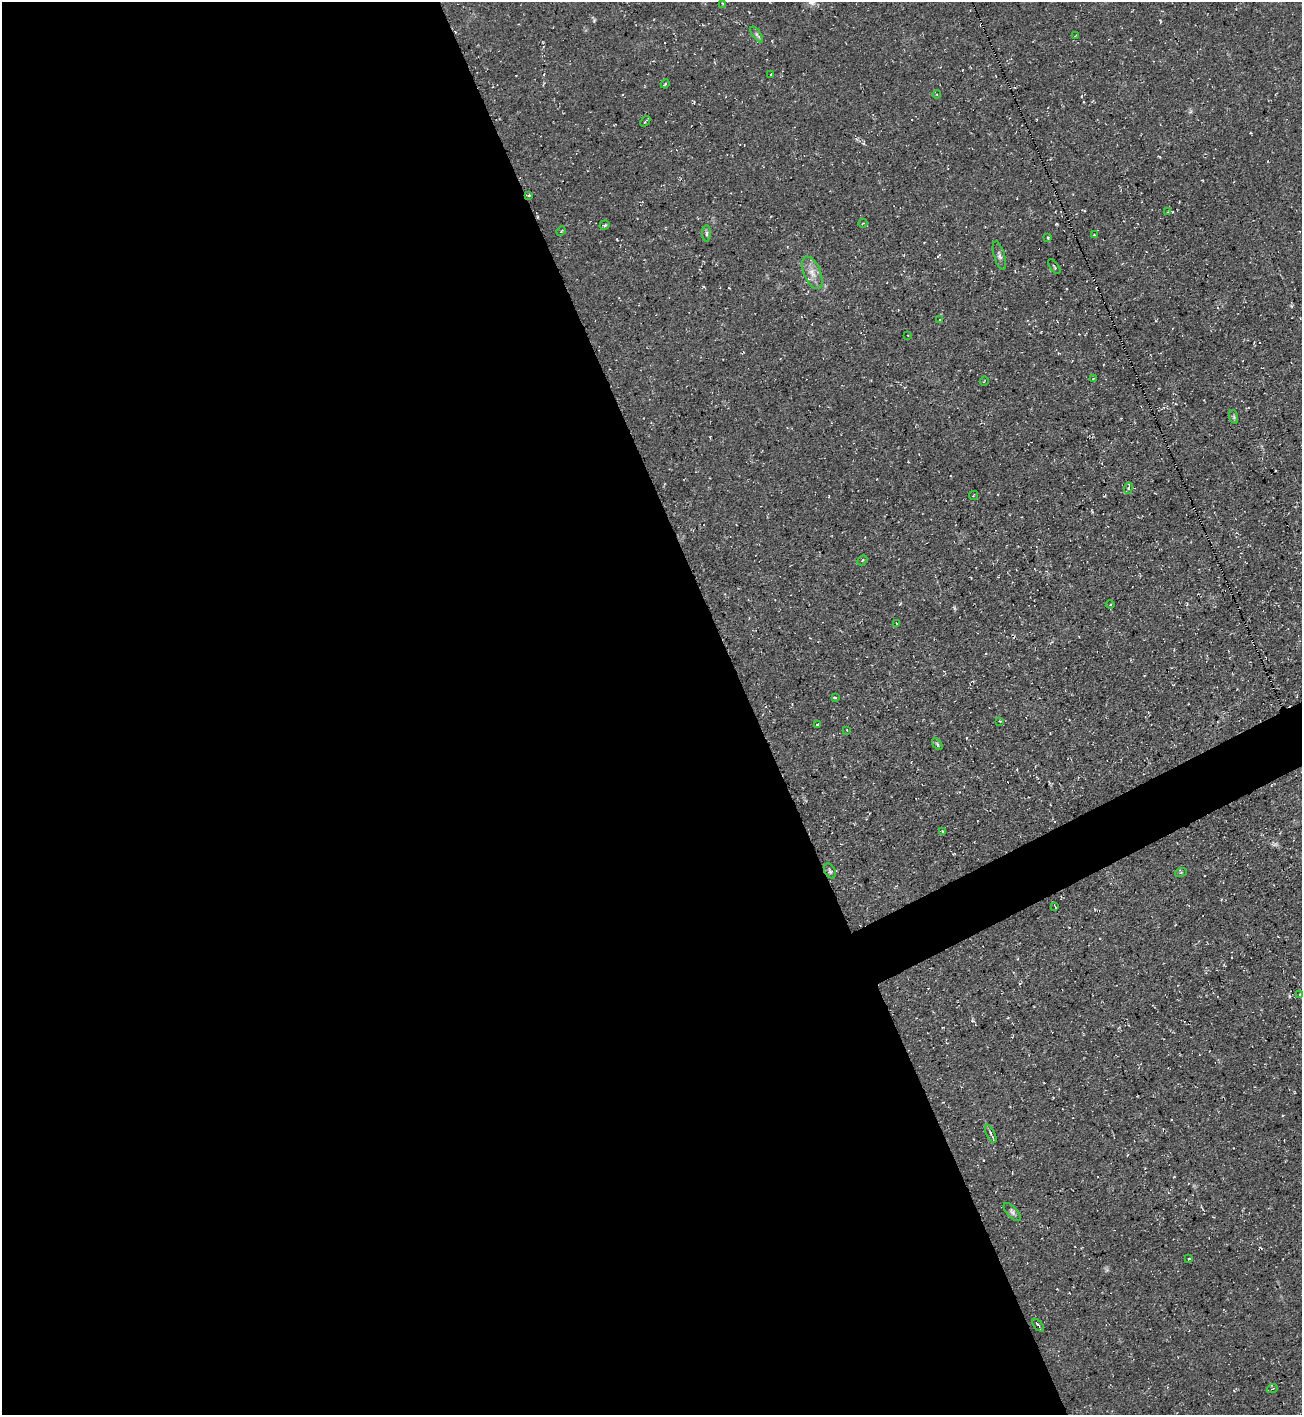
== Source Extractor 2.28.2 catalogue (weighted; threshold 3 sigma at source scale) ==
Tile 9 of 4 x 4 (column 1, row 3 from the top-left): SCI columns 153-1452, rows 1413-2825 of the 5638 x 5651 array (HDU 1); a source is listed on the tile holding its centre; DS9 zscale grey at full resolution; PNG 1304 x 1417 px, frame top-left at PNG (2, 2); each listed source drawn as its Kron ellipse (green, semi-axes under 4 px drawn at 4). Shown black and unused: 59% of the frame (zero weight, under 3 of 4 exposures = <1% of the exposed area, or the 3 px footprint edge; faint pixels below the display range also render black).
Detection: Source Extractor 2.28.2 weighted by HDU 2 'WHT'; one run over the whole footprint, this tile lists its part. Background 0.0295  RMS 0.0058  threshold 0.0259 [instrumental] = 3 sigma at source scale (4.5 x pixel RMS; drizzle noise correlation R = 1.50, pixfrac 1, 0.05/0.05 arcsec/px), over >= 5 px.
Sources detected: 49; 6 cosmic-ray / hot-pixel residue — neither listed nor drawn; the other 43 listed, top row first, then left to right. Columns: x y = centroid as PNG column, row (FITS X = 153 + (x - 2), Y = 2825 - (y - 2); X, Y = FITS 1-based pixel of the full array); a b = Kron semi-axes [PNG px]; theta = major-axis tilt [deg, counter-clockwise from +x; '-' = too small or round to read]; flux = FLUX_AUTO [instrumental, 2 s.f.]
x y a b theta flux
723 3 4 2 - 0.45
757 34 9 4 -55 1.2
1075 36 3 2 - 0.35
771 74 3 2 - 0.38
665 84 4 3 - 0.61
937 94 4 3 - 0.51
645 121 6 2 50 0.91
529 195 3 3 - 0.61
1167 212 4 2 - 0.42
863 223 4 3 - 0.48
605 225 5 4 - 0.79
561 231 5 3 - 0.58
706 233 8 4 -89 1.2
1094 235 2 2 - 0.44
1048 238 3 3 - 0.65
999 256 14 5 -73 1.9
1054 267 8 2 -55 0.6
812 273 17 8 -67 5.7
940 319 3 2 - 0.41
908 335 2 2 - 0.4
1093 379 2 2 - 0.29
984 381 4 2 - 0.49
1234 417 7 4 -72 0.91
1128 488 6 4 68 1.2
973 495 5 3 - 0.44
862 560 5 3 - 0.58
1110 604 4 4 - 0.61
897 624 3 2 - 0.7
835 698 4 2 - 0.78
1000 721 3 3 - 0.61
817 725 3 3 - 0.51
847 730 3 3 - 0.47
937 744 7 3 -53 0.72
943 832 3 3 - 1.4
830 871 8 5 -60 1.3
1181 872 6 4 19 0.71
1055 906 4 2 - 1.3
1300 995 4 3 - 0.57
991 1134 10 3 -64 1.1
1012 1212 11 5 -46 1.8
1189 1258 3 2 - 0.47
1038 1325 7 3 -51 1
1272 1389 5 3 - 0.63
Unlisted compact peaks at least as high as the median listed source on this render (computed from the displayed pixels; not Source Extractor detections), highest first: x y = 594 21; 954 608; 1289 996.